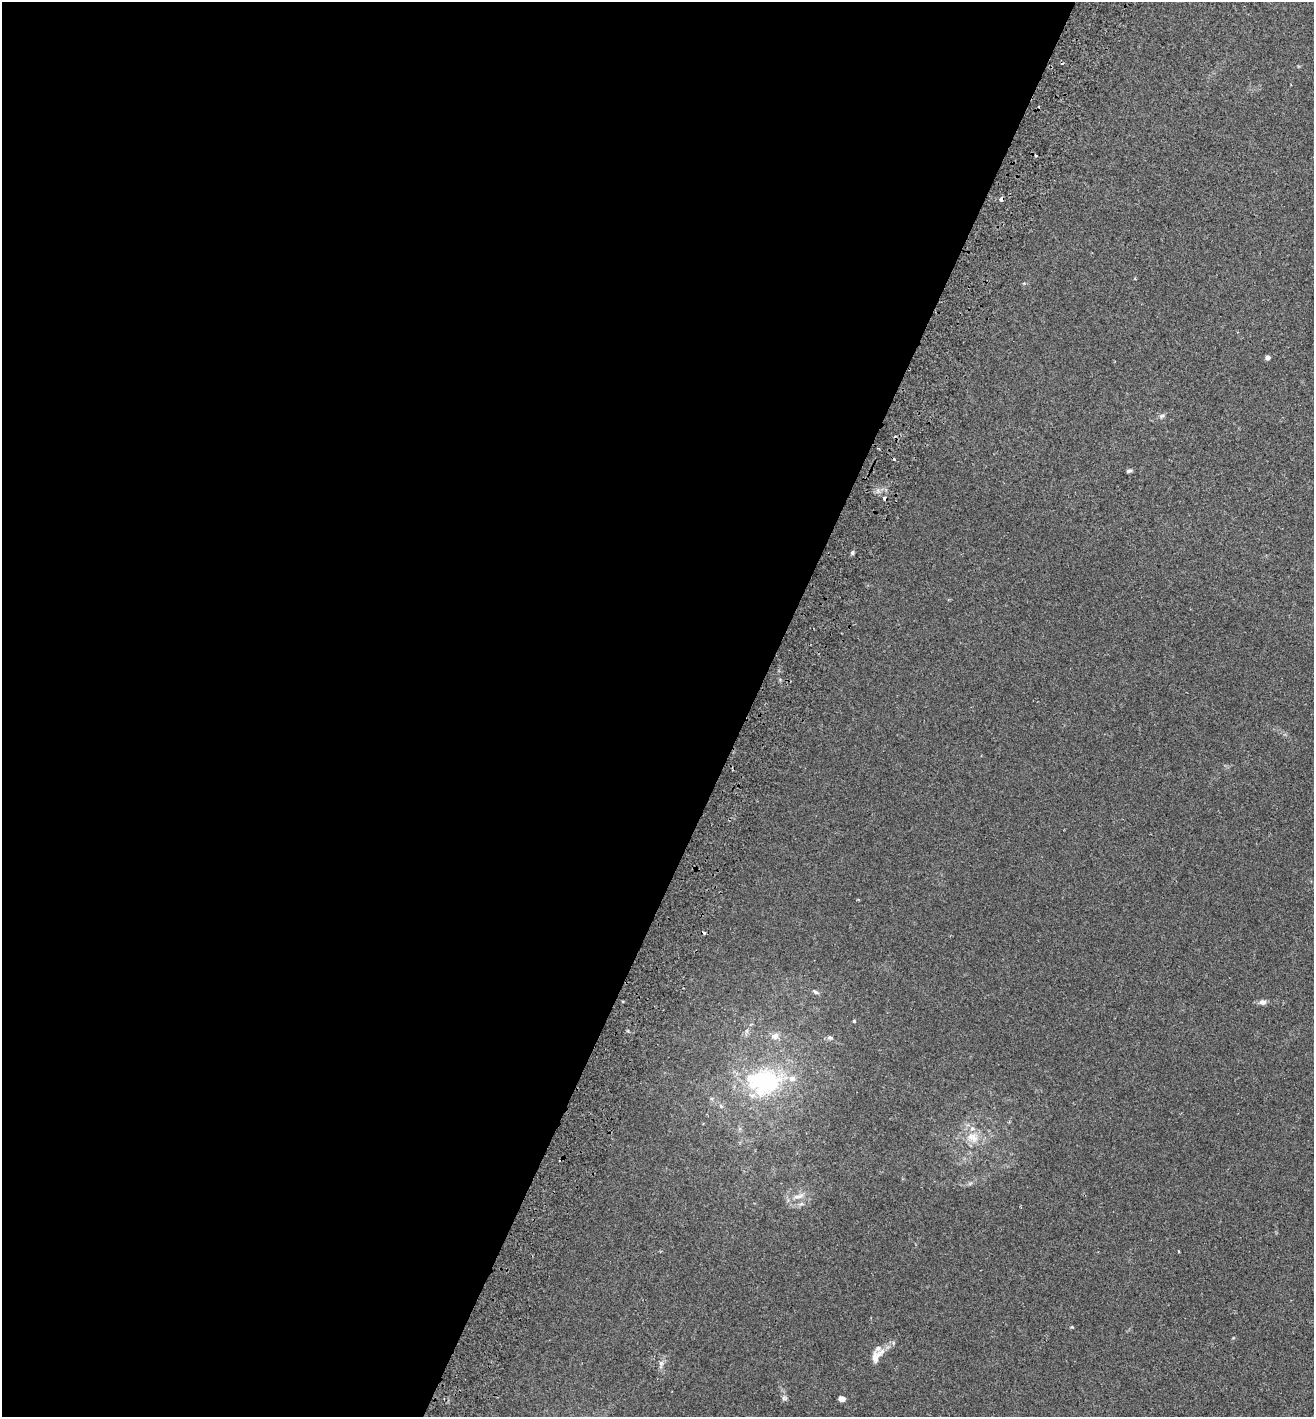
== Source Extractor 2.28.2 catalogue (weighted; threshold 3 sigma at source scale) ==
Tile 5 of 4 x 4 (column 1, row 2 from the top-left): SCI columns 197-1508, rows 2857-4271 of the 5774 x 5714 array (HDU 1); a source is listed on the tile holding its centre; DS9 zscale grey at full resolution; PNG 1316 x 1419 px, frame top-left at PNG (2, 2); no overlay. Shown black and unused: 57% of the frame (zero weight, under 2 of 3 exposures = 3% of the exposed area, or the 3 px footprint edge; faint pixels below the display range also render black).
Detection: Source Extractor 2.28.2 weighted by HDU 2 'WHT'; one run over the whole footprint, this tile lists its part. Background 0.0195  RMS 0.0065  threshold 0.0293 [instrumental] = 3 sigma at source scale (4.5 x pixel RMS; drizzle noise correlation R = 1.50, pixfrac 1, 0.05/0.05 arcsec/px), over >= 5 px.
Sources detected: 27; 6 cosmic-ray / hot-pixel residue — not listed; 2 inside a brighter listed object's ellipse — not listed separately; the other 19 listed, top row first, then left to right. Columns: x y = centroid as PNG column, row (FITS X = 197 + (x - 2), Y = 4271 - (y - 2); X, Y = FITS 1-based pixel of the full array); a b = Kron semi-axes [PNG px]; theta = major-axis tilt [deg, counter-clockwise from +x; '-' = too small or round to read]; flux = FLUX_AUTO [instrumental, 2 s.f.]
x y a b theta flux
1001 199 4 3 - 3.7
1267 358 4 4 - 3.7
1162 416 8 5 20 1.3
1129 471 6 4 19 1.4
884 498 4 3 - 14
852 552 5 4 - 1.1
815 992 10 4 -30 1.5
1262 1002 10 7 -4 2.4
854 1021 4 3 - 0.85
775 1036 10 9 - 4
830 1037 9 6 -15 1.6
763 1082 51 36 -1 69
973 1137 18 12 -23 9.8
798 1196 18 5 12 4
801 1204 7 4 18 1.2
877 1356 26 11 49 7.7
661 1363 7 6 - 1.9
784 1398 8 5 13 1.3
841 1399 6 5 - 3.5
Overlapping masked pixels (flux is a lower limit): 2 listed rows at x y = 1001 199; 884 498